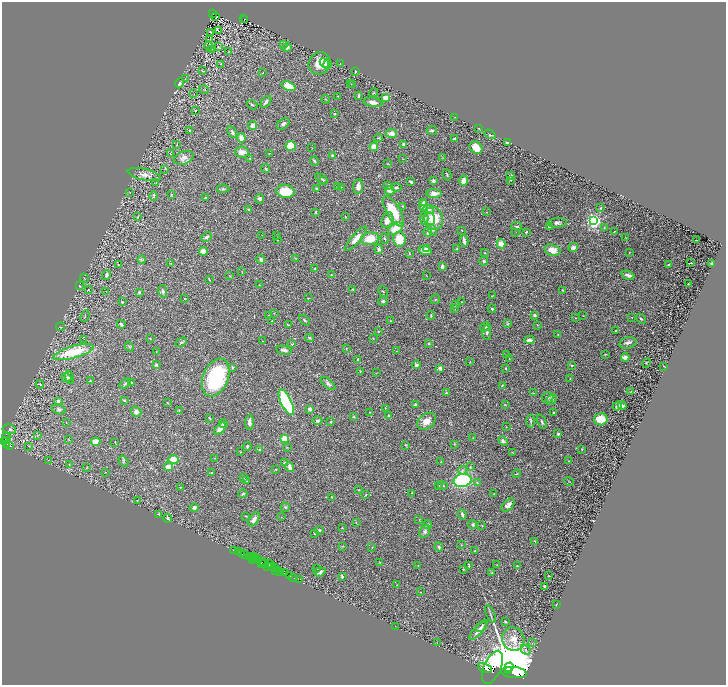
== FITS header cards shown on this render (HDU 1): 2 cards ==
NAXIS1  =                 1448
NAXIS2  =                 1366

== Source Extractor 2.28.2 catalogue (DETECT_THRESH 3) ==
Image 1448 x 1366 px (HDU 1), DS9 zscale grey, zoomed out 1/2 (1 PNG px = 2 x 2 image px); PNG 728 x 687 px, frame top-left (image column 1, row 1366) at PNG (2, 2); each listed source drawn as its Kron ellipse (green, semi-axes under 4 px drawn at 4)
Background 0.497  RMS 0.029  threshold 0.0871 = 3 sigma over >= 5 px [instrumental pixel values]
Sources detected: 446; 36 cannot appear on this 1/2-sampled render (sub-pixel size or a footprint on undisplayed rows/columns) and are neither listed nor drawn; the other 410 listed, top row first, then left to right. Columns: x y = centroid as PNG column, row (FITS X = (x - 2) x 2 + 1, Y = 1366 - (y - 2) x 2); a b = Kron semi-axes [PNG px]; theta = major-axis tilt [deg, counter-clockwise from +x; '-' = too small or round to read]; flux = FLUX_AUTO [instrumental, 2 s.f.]
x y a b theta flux
213 14 3 2 - 19
216 17 3 1 - 1.2
243 18 2 1 - 8.3
245 19 2 1 - 0.57
218 30 2 2 - 47
210 32 2 1 - 2.4
209 40 2 1 - 1.4
284 44 3 3 - 5.6
209 46 5 4 - 7.6
218 47 4 3 - 5.5
287 47 5 3 - 20
211 49 3 2 - 3.1
228 52 3 1 - 2
319 63 11 10 - 85
324 63 5 3 - 11
220 64 3 3 - 4.5
327 64 5 3 - 16
340 64 2 2 - 2.2
202 71 4 2 - 4.9
355 72 2 2 - 5.2
263 73 2 1 - 2.6
185 79 2 2 - 1.8
179 83 5 3 - 15
351 84 2 1 - 1.7
353 84 3 2 - 3.6
288 86 7 4 -22 110
204 90 5 2 - 3.9
374 93 5 3 - 5.4
194 94 2 2 - 2.3
338 96 3 2 - 2.3
359 96 4 2 - 7.7
386 97 4 3 - 65
326 99 4 3 - 4.3
266 102 6 3 51 18
373 102 9 4 -10 38
252 105 5 2 - 5.8
195 110 2 1 - 2.2
334 114 2 2 - 16
455 117 2 1 - 1.3
283 124 7 5 40 15
253 126 4 4 - 29
479 128 2 2 - 2.7
432 130 5 3 - 9
189 131 4 2 - 9.9
232 132 6 4 -62 14
391 133 5 4 - 36
490 134 6 2 -30 6.6
241 138 4 4 - 51
378 138 4 2 - 4.3
454 139 4 2 - 7
507 143 3 2 - 32
177 144 3 2 - 3.6
404 144 4 3 - 14
291 146 5 5 - 120
374 147 4 4 - 41
312 148 3 1 - 1.7
476 148 7 5 -35 75
242 152 7 5 -5 39
170 153 2 2 - 2.7
269 153 3 2 - 2.4
333 156 4 3 - 10
184 158 10 6 22 29
250 158 3 2 - 3.9
443 158 4 2 - 3
403 159 2 1 - 1.6
314 161 4 3 - 10
388 163 2 2 - 2
165 169 2 2 - 1.6
265 169 5 4 - 6.7
144 175 17 5 -12 41
447 175 6 3 -75 6.8
510 176 3 2 - 16
321 179 7 2 -32 8.5
464 180 5 4 - 36
510 180 2 1 - 2.4
323 181 4 2 - 3.8
433 181 3 3 - 14
156 182 2 2 - 2.6
411 182 3 2 - 20
388 185 3 3 - 7.7
358 186 7 5 86 36
338 187 2 2 - 6.9
341 187 2 2 - 2.4
396 187 5 3 - 10
316 188 3 3 - 6.2
223 189 6 3 4 6.8
285 191 9 6 -6 160
390 191 5 2 - 23
130 192 3 2 - 2.4
171 194 4 3 - 4
434 194 8 4 -1 38
154 196 4 3 - 4.8
206 197 3 2 - 4.4
260 199 5 4 - 12
424 202 3 3 - 7.2
423 205 5 3 - 36
403 206 3 3 - 3.7
601 208 3 2 - 4.5
429 209 6 4 -23 19
248 210 3 3 - 6.6
393 211 17 7 -59 180
316 212 3 2 - 6.2
487 212 2 2 - 1.5
138 217 3 2 - 2.8
345 217 2 2 - 3
424 218 6 4 -88 12
434 218 12 9 -80 130
429 219 7 5 -67 31
387 220 8 5 66 51
593 221 4 4 - 1300
557 223 9 5 4 19
516 226 5 2 - 8.6
549 227 3 2 - 13
604 228 3 3 - 5.6
395 229 8 5 31 87
432 230 6 3 -60 11
462 230 2 1 - 2.4
614 231 2 2 - 2.6
428 232 5 3 - 24
516 232 2 2 - 2.2
526 232 3 2 - 6.9
262 235 2 1 - 1.4
277 235 3 2 - 5.7
207 237 5 3 - 10
385 238 5 3 - 6.1
626 238 3 2 - 2.4
356 239 15 4 49 47
370 239 9 6 11 91
399 239 7 6 - 110
278 240 2 1 - 1.6
464 240 6 2 -78 14
696 240 2 1 - 1.7
501 244 5 4 - 44
573 247 5 4 - 16
379 249 4 3 - 15
426 249 3 3 - 12
457 249 3 3 - 4.6
552 250 8 5 -16 60
203 251 4 4 - 49
425 251 7 4 -18 36
485 253 3 2 - 3.2
629 253 2 2 - 2.9
409 254 2 2 - 2.7
295 258 3 2 - 3.5
142 259 4 3 - 6.2
261 260 4 3 - 13
484 261 4 4 - 11
171 263 4 2 - 5.3
691 263 2 1 - 39
712 264 3 3 - 6.8
118 265 3 2 - 3.3
669 265 3 2 - 12
442 266 4 3 - 16
315 269 3 2 - 3.9
242 272 3 1 - 2.2
106 275 5 3 - 13
331 275 3 2 - 3.1
628 275 7 3 -17 29
230 276 3 2 - 2.4
427 276 3 2 - 1.8
85 278 5 1 - 1.5
209 279 3 1 - 3.7
688 284 2 1 - 1.6
259 285 3 2 - 2.1
80 286 4 3 - 4.6
89 289 3 2 - 2.9
353 289 3 3 - 4
563 290 4 3 - 3.7
106 291 2 1 - 1.2
163 291 6 4 -79 15
139 292 2 2 - 9.5
383 292 6 2 -46 3.9
492 296 2 2 - 2
309 298 3 2 - 2.3
185 299 2 2 - 3.4
435 299 5 3 - 5.2
383 301 4 3 - 13
122 302 2 2 - 6.2
462 302 2 1 - 2.5
456 305 3 2 - 5.8
455 308 4 2 - 2.7
492 309 4 3 - 4.8
274 313 2 2 - 4.3
269 315 3 2 - 2.4
431 315 4 3 - 4.2
534 315 2 2 - 14
85 316 6 2 65 4
583 316 3 2 - 2.6
631 317 2 2 - 2.2
575 318 2 1 - 2.4
641 319 5 3 - 7.4
304 320 6 3 -43 9.9
272 321 2 2 - 2.1
390 321 3 2 - 2.7
121 324 4 3 - 9.3
507 324 4 3 - 4.1
288 325 3 2 - 3.1
537 325 3 2 - 2.5
61 327 4 2 - 3.4
485 327 5 4 - 9.6
616 330 2 2 - 3.3
379 331 2 2 - 2.7
487 332 7 4 -90 13
558 335 3 2 - 3.9
150 338 4 2 - 2.2
310 338 4 2 - 5.2
373 338 3 1 - 2.4
84 339 2 2 - 1.8
529 340 5 3 - 23
262 341 2 1 - 2.2
181 342 6 3 31 7.7
628 343 9 5 14 19
292 344 3 3 - 4.1
429 344 3 3 - 5.7
129 347 5 3 - 7.2
346 349 3 2 - 2.6
284 350 8 3 -12 16
397 351 3 2 - 2.1
73 352 21 6 16 220
156 352 2 2 - 1.8
507 354 2 2 - 1.7
605 354 3 2 - 3.1
625 357 4 3 - 29
358 359 3 2 - 7.2
509 359 2 1 - 2
470 362 4 2 - 2.5
646 363 5 2 - 2.3
156 365 3 3 - 11
416 365 4 4 - 9.2
571 365 2 2 - 16
664 366 3 1 - 1.9
232 367 3 2 - 6.4
440 368 3 3 - 19
506 369 2 2 - 4.9
360 372 4 2 - 4.3
376 373 3 2 - 2.7
69 377 7 3 -75 12
216 377 20 12 68 490
66 378 5 3 - 20
570 378 2 1 - 1.6
90 381 2 2 - 3
131 382 3 2 - 4.3
40 384 4 3 - 5.5
125 384 6 3 38 12
328 384 9 4 -40 14
502 385 3 3 - 5.6
631 391 2 2 - 1.6
446 393 3 3 - 6.8
533 393 3 2 - 2.6
548 397 6 5 - 13
552 399 6 4 44 10
124 400 3 2 - 9.4
58 401 4 3 - 11
286 402 14 5 -64 700
167 403 2 1 - 2.5
415 405 2 2 - 42
505 405 3 2 - 4.5
617 406 5 3 - 14
622 406 4 3 - 11
385 408 2 2 - 2.2
59 409 7 5 -17 12
310 409 2 2 - 32
179 410 2 2 - 2.3
136 412 5 5 - 19
369 412 2 2 - 1.6
553 412 2 2 - 4.9
388 416 4 3 - 5.8
354 417 2 2 - 12
210 419 3 2 - 4.1
601 419 7 6 - 110
317 421 5 4 - 15
427 421 10 7 38 48
531 421 6 3 -87 8.3
249 422 7 4 88 21
331 422 3 3 - 4.2
542 422 7 4 -65 10
66 423 2 2 - 2
223 424 4 3 - 12
506 427 2 2 - 2.1
9 429 7 5 -9 19
220 429 7 4 51 50
558 434 2 2 - 12
37 435 4 2 - 3.1
6 438 5 3 - 86
473 438 3 2 - 2.7
68 439 3 2 - 2.7
284 439 3 3 - 250
6 440 2 2 - 250
3 441 4 3 - 280
503 441 5 4 - 11
96 442 4 3 - 50
115 442 2 2 - 2.5
7 444 3 2 - 85
454 444 3 2 - 2.4
10 445 3 3 - 110
406 445 3 3 - 3.8
29 446 3 2 - 2.5
247 446 4 2 - 5.3
287 447 3 2 - 2.1
259 449 4 3 - 6.9
582 449 3 2 - 3.8
241 452 3 2 - 2.4
512 452 3 2 - 2.9
214 458 3 2 - 1.9
48 460 2 1 - 1.6
173 460 5 4 - 74
123 461 6 3 -58 6.2
568 461 2 2 - 3
441 462 3 2 - 2.8
284 463 4 3 - 4.6
69 465 3 2 - 2.6
87 467 3 2 - 2.4
169 467 4 3 - 56
290 467 5 3 - 35
470 467 4 3 - 5.8
276 469 3 2 - 3.5
462 470 4 3 - 8.1
106 472 3 2 - 2.2
212 473 2 2 - 12
517 474 4 2 - 4.5
244 478 3 3 - 3.3
462 480 9 6 11 470
247 481 2 2 - 6.9
569 481 5 2 - 3.1
477 483 4 3 - 4.9
439 486 2 2 - 1.9
443 486 5 3 - 6.3
180 487 3 2 - 2.2
359 490 3 2 - 2.6
412 493 2 2 - 2.4
243 494 4 3 - 6.8
494 494 3 2 - 2.6
366 495 3 2 - 3.9
332 497 2 2 - 4.4
137 500 3 2 - 1.6
508 505 8 5 43 33
285 507 5 3 - 7.9
194 508 4 4 - 18
158 514 3 2 - 3.9
462 514 5 3 - 13
246 516 3 2 - 3.6
282 517 2 2 - 2.2
167 518 5 3 - 8.6
254 519 8 4 61 27
419 520 3 2 - 2.3
356 523 2 2 - 2.3
427 524 5 3 - 8.1
473 524 4 3 - 10
482 525 3 2 - 2.9
342 528 3 2 - 2.4
319 530 3 2 - 8.5
425 531 7 5 66 17
314 533 3 2 - 5.5
535 541 4 2 - 3.2
461 545 3 2 - 2.2
342 546 4 2 - 4
372 547 3 2 - 2.3
439 547 4 4 - 9.5
233 550 4 1 - 15
475 551 3 2 - 6
238 552 2 1 - 53
242 554 2 1 - 250
244 555 3 1 - 21
254 556 2 1 - 15
250 557 2 1 - 9.3
252 559 2 1 - 11
254 559 2 1 - 24
258 560 3 1 - 66
263 561 2 1 - 53
380 562 3 2 - 3.6
261 563 2 1 - 72
264 563 2 1 - 44
269 563 2 2 - 160
418 565 2 1 - 1.5
469 565 3 2 - 5
497 565 2 1 - 1.7
268 566 3 2 - 140
271 566 2 1 - 91
517 566 2 2 - 4.6
274 568 3 2 - 130
317 568 2 1 - 3.1
463 569 3 2 - 2.7
276 570 3 1 - 48
279 571 2 1 - 7.9
320 572 6 4 19 15
492 572 3 2 - 3.9
284 573 3 2 - 160
289 576 3 2 - 100
548 576 2 2 - 2.7
342 577 4 3 - 9.4
293 578 4 1 - 27
300 579 3 1 - 36
397 585 2 1 - 1.3
544 586 3 2 - 5.5
420 592 2 1 - 3.1
556 605 2 2 - 2.6
490 614 9 2 -68 9.4
506 622 4 2 - 6.2
395 626 2 1 - 1.3
481 627 6 3 40 10
478 630 13 4 48 28
513 639 12 11 - 78
438 643 4 2 - 2.8
532 643 3 2 - 3
526 650 6 3 -46 12
492 667 17 8 67 6500
509 667 5 4 - 98000
485 668 7 4 -22 4400
508 671 2 1 - 4300
514 673 13 5 -5 61000
At the frame edge (FLAGS 8, measured only in part): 1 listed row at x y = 3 441
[36 sub-pixel or undisplayed-footprint detections neither listed nor drawn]